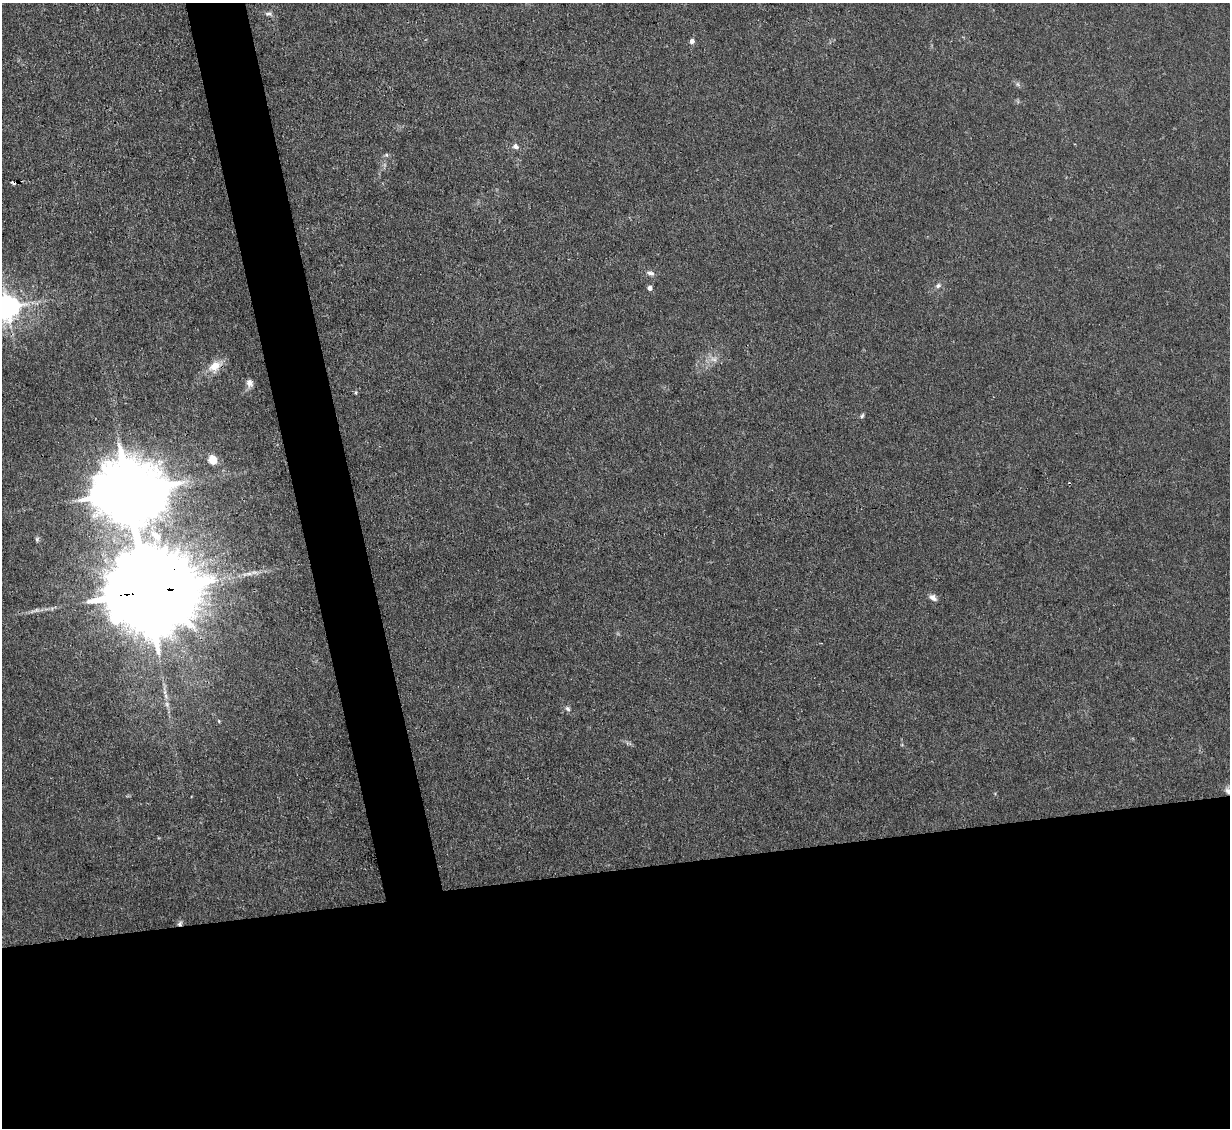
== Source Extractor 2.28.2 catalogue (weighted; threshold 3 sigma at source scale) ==
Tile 15 of 4 x 4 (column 3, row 4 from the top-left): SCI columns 2455-3682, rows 249-1374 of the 4909 x 4883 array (HDU 1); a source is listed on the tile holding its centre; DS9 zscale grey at full resolution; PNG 1232 x 1130 px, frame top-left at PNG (2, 3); no overlay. Shown black and unused: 27% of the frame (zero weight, under 3 of 4 exposures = <1% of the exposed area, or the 3 px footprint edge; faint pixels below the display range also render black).
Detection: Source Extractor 2.28.2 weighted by HDU 2 'WHT'; one run over the whole footprint, this tile lists its part. Background 0.0355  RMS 0.003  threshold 0.0133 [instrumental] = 3 sigma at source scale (4.5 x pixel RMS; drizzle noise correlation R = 1.50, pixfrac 1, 0.05/0.05 arcsec/px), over >= 5 px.
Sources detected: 27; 1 cosmic-ray / hot-pixel residue — not listed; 1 inside a brighter listed object's ellipse — not listed separately; the other 25 listed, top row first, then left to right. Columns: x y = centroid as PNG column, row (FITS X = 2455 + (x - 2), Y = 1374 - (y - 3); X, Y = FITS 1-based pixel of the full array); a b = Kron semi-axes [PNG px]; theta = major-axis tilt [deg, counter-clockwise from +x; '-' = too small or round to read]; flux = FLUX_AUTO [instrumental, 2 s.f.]
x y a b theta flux
269 14 12 6 -1 1
692 41 5 4 - 1.6
1018 84 7 4 -89 0.54
515 146 8 7 - 1.1
386 155 6 5 - 0.54
650 273 11 6 -19 1.2
938 286 8 7 - 0.93
650 288 5 5 - 1.4
7 307 8 8 - 330
714 359 10 8 -22 1.9
215 366 18 12 37 4.6
249 383 10 8 -85 1.6
356 393 5 3 - 0.34
862 416 7 4 63 0.51
212 459 12 10 -78 3.6
127 492 20 17 1 3100
37 539 7 5 69 0.55
148 591 32 20 6 9500
933 597 10 7 -36 1.4
166 696 7 4 -72 0.67
167 704 8 6 -70 1
568 709 8 6 -45 0.83
219 721 5 4 - 0.33
1229 791 11 6 -45 1.6
180 924 8 6 69 0.84
Overlapping masked pixels (flux is a lower limit): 4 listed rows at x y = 215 366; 148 591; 1229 791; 180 924
Isophote crosses this tile's border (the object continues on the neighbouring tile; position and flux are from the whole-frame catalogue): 2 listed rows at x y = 7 307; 1229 791